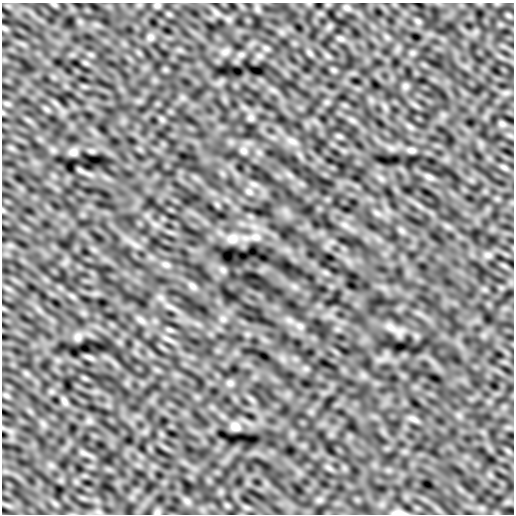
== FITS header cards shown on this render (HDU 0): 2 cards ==
NAXIS1  =                  512
NAXIS2  =                  512

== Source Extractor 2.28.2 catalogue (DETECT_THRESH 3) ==
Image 512 x 512 px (HDU 0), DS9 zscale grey, 1 PNG px = 1 image px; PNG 516 x 516 px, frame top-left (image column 1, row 512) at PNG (2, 3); no overlay
Background 8.95e-05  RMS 0.0024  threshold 0.00711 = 3 sigma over >= 5 px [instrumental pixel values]
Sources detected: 22; all 22 listed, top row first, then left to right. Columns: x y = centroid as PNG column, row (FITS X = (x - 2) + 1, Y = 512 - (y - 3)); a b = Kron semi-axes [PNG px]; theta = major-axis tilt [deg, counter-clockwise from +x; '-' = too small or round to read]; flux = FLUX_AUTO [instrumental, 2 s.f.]
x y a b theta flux
157 5 8 6 0 0.33
347 8 9 6 -17 0.42
150 37 9 6 -15 0.45
340 38 7 4 -19 0.37
412 150 10 6 -4 0.44
243 151 8 8 - 0.55
73 152 10 9 - 0.55
429 177 8 5 -45 0.43
249 192 7 4 -19 0.38
256 237 11 7 0 0.78
232 239 14 11 18 1.2
166 265 8 5 -1 0.43
192 286 10 6 -27 0.52
390 327 11 5 -35 0.8
78 337 10 8 90 0.61
89 357 9 4 -19 0.43
230 383 7 7 - 0.46
64 401 10 6 -59 0.47
414 419 12 5 -27 0.58
235 426 10 8 -26 0.8
157 512 6 6 - 0.36
399 513 21 4 -2 0.53